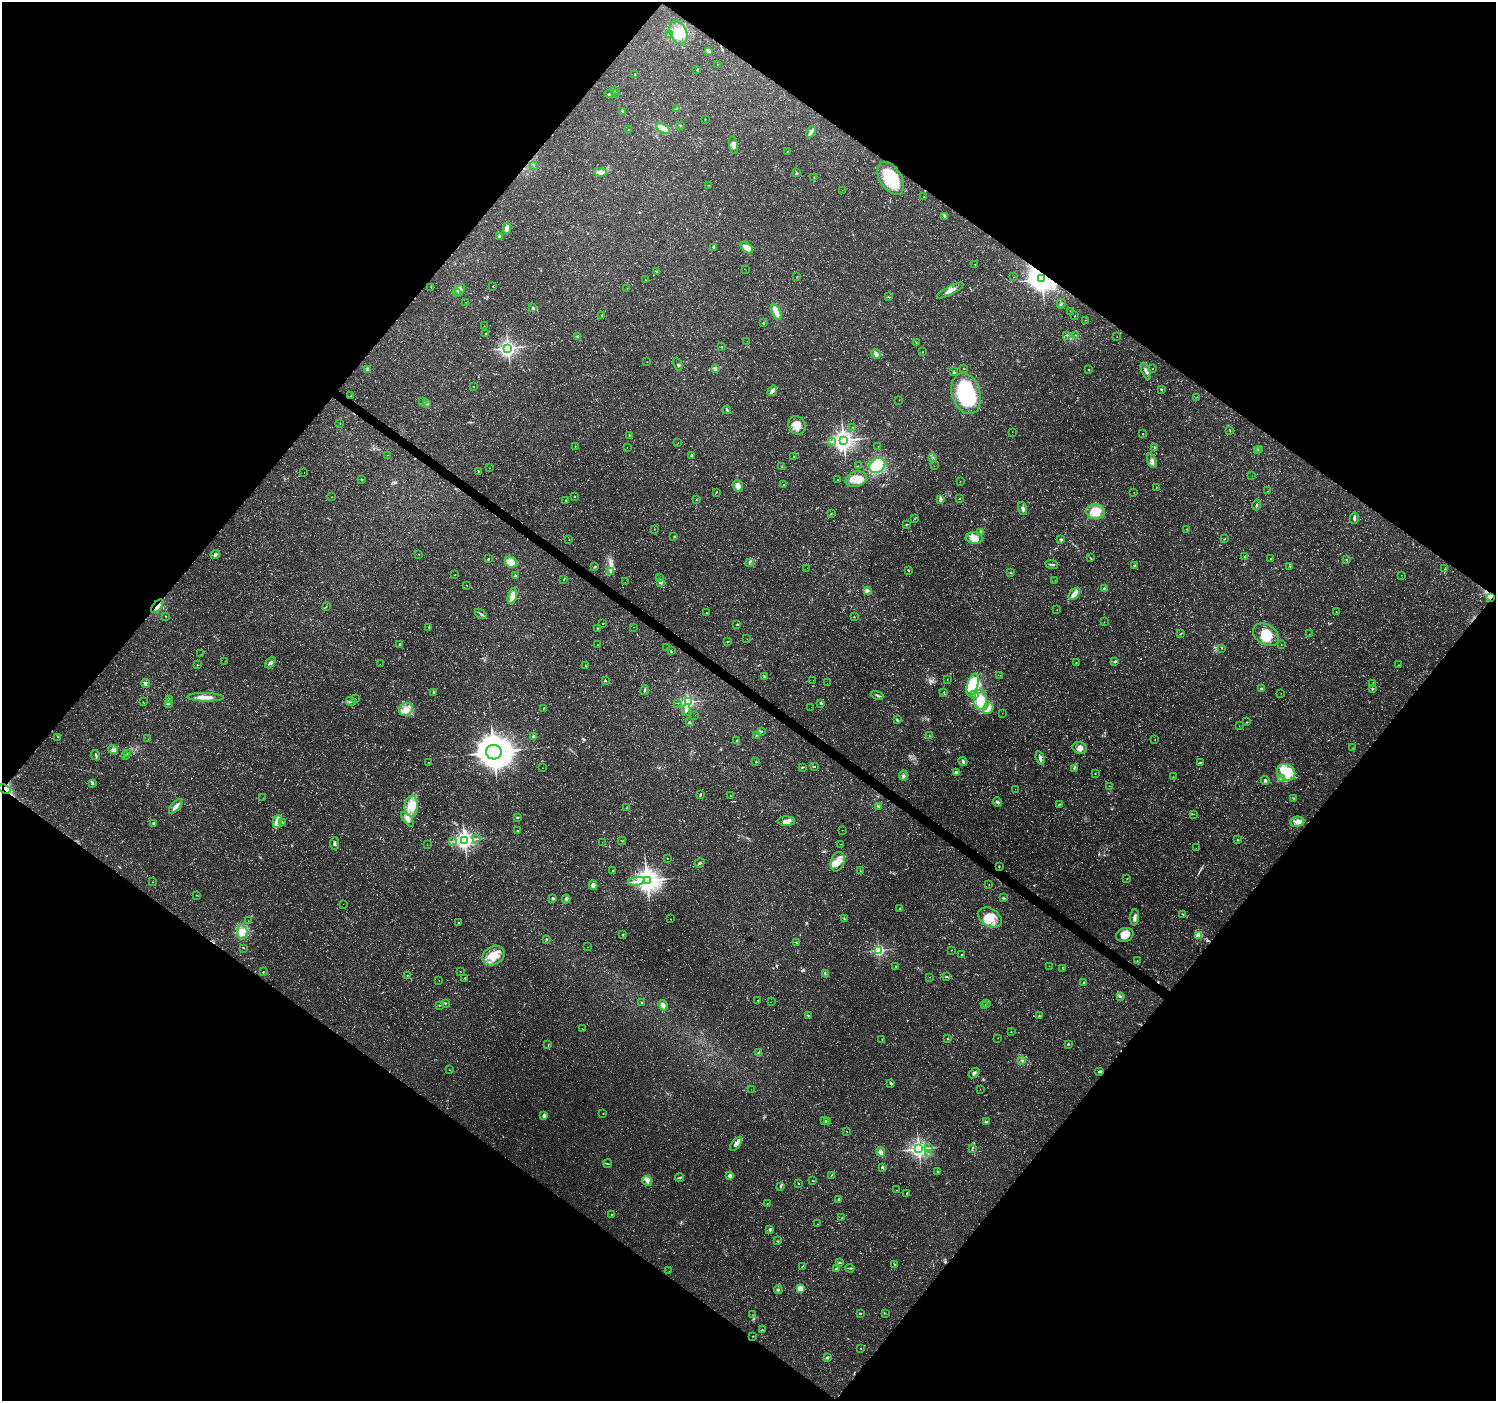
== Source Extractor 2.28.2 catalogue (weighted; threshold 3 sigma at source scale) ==
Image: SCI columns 1-5974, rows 177-5770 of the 5980 x 6015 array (HDU 1 of 3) = the unmasked area's bounding box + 8 px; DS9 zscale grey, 4 x 4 block average (1 PNG px = mean of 4 x 4 image px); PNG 1498 x 1403 px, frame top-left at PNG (2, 2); each listed source drawn as its Kron ellipse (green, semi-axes under 4 px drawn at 4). Shown black and unused: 50% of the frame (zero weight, under 3 of 5 exposures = <1% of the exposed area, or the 3 px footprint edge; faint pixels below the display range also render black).
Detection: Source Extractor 2.28.2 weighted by HDU 2 'WHT'. Background 0.0541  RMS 0.0028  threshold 0.0125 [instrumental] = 3 sigma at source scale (4.5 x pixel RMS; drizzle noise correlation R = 1.50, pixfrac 1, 0.0396/0.0396 arcsec/px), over >= 5 px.
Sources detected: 504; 19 too faint to see at this stretch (4 x 4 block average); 2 inside a brighter object's white glare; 8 cosmic-ray / hot-pixel residue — neither listed nor drawn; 7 coinciding with a brighter row at this scale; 32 inside a brighter listed object's ellipse — not listed separately; the other 436 listed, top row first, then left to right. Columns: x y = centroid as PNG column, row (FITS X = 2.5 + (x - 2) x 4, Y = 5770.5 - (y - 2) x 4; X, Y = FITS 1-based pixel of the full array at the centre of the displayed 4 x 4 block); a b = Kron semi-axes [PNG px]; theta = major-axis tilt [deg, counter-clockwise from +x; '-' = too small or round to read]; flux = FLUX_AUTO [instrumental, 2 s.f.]
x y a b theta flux
678 33 12 8 -64 36
670 34 2 2 - 1
708 52 3 2 - 1.5
717 64 2 2 - 0.39
697 70 2 2 - 0.82
635 74 2 2 - 0.68
615 90 2 2 - 1.5
610 94 4 2 - 2.3
615 94 2 2 - 0.37
677 109 3 2 - 2.2
623 111 3 2 - 1.7
705 119 2 2 - 0.66
680 125 3 2 - 1.4
663 128 8 4 -31 25
629 130 2 2 - 0.59
811 132 6 3 67 4.7
733 145 9 3 -81 7
787 151 2 2 - 0.57
534 165 2 2 - 0.71
600 172 6 3 -1 14
797 173 3 2 - 1.6
814 177 2 2 - 0.65
891 178 18 11 -57 79
708 185 2 2 - 0.61
842 190 2 2 - 0.3
924 197 2 2 - 1
945 217 3 2 - 2.9
507 228 5 3 - 14
499 236 2 2 - 7.3
713 247 2 2 - 7.6
747 248 7 4 -43 17
975 264 2 2 - 0.42
745 269 2 2 - 0.25
656 271 3 2 - 1.1
797 277 2 2 - 0.95
1013 277 2 2 - 0.46
1042 279 4 4 - 1600
645 280 2 2 - 0.72
493 286 2 2 - 0.59
431 287 2 2 - 0.49
627 288 2 2 - 0.45
460 290 6 2 66 3.1
950 291 15 4 28 12
457 292 2 2 - 1
888 297 2 2 - 0.54
465 302 2 2 - 0.25
1061 304 5 2 - 2.2
532 308 4 3 - 2.6
776 312 9 3 -66 24
1070 312 2 2 - 0.64
602 315 2 2 - 1.4
1075 316 3 2 - 0.7
1085 320 2 2 - 0.4
763 323 2 2 - 1.4
484 326 2 2 - 0.35
486 334 2 2 - 1.2
1067 335 2 2 - 1.4
1075 335 2 2 - 0.56
578 337 4 3 - 4.1
1116 337 2 2 - 0.29
747 341 2 2 - 0.41
916 342 3 2 - 0.92
722 347 2 2 - 0.88
508 348 3 3 - 760
922 352 2 2 - 0.9
876 354 5 3 - 7.1
647 362 2 2 - 0.44
678 364 7 2 -67 2.6
964 368 2 2 - 0.79
367 369 2 2 - 18
715 369 2 2 - 20
1153 369 2 2 - 0.78
1089 370 2 2 - 1.3
1146 371 9 2 -66 4.8
954 372 3 2 - 1.7
473 387 2 2 - 0.64
1161 389 3 2 - 1.6
772 391 5 2 - 9.8
966 394 21 14 -73 190
351 396 2 2 - 0.42
1197 397 2 2 - 0.85
899 400 2 2 - 0.21
422 402 2 2 - 0.99
427 404 4 2 - 2.2
727 410 4 2 - 1.9
340 424 2 2 - 0.34
797 425 10 8 -61 20
853 427 2 2 - 0.52
1230 430 3 2 - 1
1012 432 2 2 - 0.28
1143 434 2 2 - 1.8
629 435 2 2 - 0.67
843 440 3 3 - 1100
832 441 2 2 - 0.81
678 442 2 2 - 0.25
575 446 2 2 - 0.91
878 446 2 2 - 0.33
1154 447 3 2 - 1.4
627 448 2 2 - 1
1260 450 2 2 - 1.2
1258 451 2 2 - 18
387 455 2 2 - 0.43
691 455 2 2 - 4
794 456 2 2 - 0.53
933 457 2 2 - 0.98
1152 461 7 4 -73 6.6
858 466 2 2 - 0.49
877 466 8 7 - 81
934 466 2 2 - 0.23
781 467 3 2 - 0.63
490 468 2 2 - 0.39
479 471 3 2 - 1.3
304 472 2 2 - 2
1252 476 2 2 - 0.31
361 479 3 2 - 1.1
856 479 11 7 17 20
838 480 2 2 - 0.93
960 481 2 2 - 0.36
784 484 2 2 - 1
738 486 6 5 - 9
1156 487 2 2 - 0.44
1268 491 2 2 - 0.58
716 492 3 2 - 0.9
1134 493 2 2 - 0.4
574 496 2 2 - 2.6
331 497 2 2 - 0.49
697 499 2 2 - 1
941 499 4 2 - 5.3
959 499 2 2 - 0.98
566 500 2 2 - 1.3
1257 505 5 2 - 2.6
1023 509 7 3 -70 5.3
1095 512 9 7 -10 29
831 514 2 2 - 0.88
915 518 3 2 - 0.86
1354 518 6 2 89 5.1
906 524 2 2 - 1.5
654 529 2 2 - 0.63
1186 529 2 2 - 0.64
980 533 3 2 - 1.8
674 536 2 2 - 1.1
974 538 9 6 -1 20
1224 539 2 2 - 0.71
569 540 2 2 - 0.46
1061 540 2 2 - 8.2
419 554 2 2 - 0.37
215 555 5 3 - 4.3
1245 557 4 2 - 2.9
1090 558 3 2 - 0.99
1271 558 3 2 - 1
488 559 3 2 - 1.6
1346 560 2 2 - 0.86
511 562 6 5 - 21
749 562 4 2 - 1.6
1051 564 6 2 -7 3.6
1134 565 3 2 - 1.4
1290 566 3 2 - 1
595 567 3 2 - 1.4
807 568 2 2 - 0.18
1444 569 2 2 - 0.46
908 570 3 2 - 1.6
610 572 3 2 - 2.3
1011 573 2 2 - 1.2
455 575 3 2 - 0.58
1401 575 2 2 - 0.32
515 576 2 2 - 2
660 578 2 2 - 0.91
564 580 2 2 - 0.81
1055 580 2 2 - 0.51
625 582 2 2 - 0.25
660 582 3 2 - 2.5
466 585 2 2 - 0.6
1104 589 2 2 - 14
868 590 4 2 - 2.2
1074 594 7 3 45 17
512 596 8 4 74 17
1490 598 3 2 - 2.5
157 606 8 2 51 6.7
326 606 2 2 - 0.87
1057 610 2 2 - 0.44
1336 611 2 2 - 0.42
706 613 2 2 - 0.81
481 614 6 2 -39 2.8
165 616 2 2 - 0.52
854 617 2 2 - 0.92
1104 622 2 2 - 0.46
603 624 2 2 - 1
737 624 2 2 - 1.2
429 627 3 2 - 1.2
633 627 2 2 - 0.28
598 628 2 2 - 0.91
1180 634 3 2 - 1.2
1309 634 2 2 - 0.25
1266 635 14 9 -34 41
747 639 2 2 - 0.27
727 642 2 2 - 0.42
400 644 3 2 - 2.1
598 645 2 2 - 0.43
1281 645 2 2 - 0.79
667 647 2 2 - 0.18
1222 648 2 2 - 0.97
671 651 3 2 - 1.4
201 654 2 2 - 0.3
225 661 2 2 - 0.22
1115 661 2 2 - 3.3
1076 662 2 2 - 0.74
270 663 6 3 46 4.5
380 664 2 2 - 0.23
197 665 2 2 - 0.97
1398 665 2 2 - 0.67
586 666 2 2 - 1
1000 675 2 2 - 0.31
764 677 2 2 - 2.9
947 679 2 2 - 0.51
605 680 2 2 - 1.4
813 680 2 2 - 1.1
145 683 5 4 - 3.3
827 683 2 2 - 0.19
1373 684 2 2 - 0.64
973 685 12 5 74 60
1261 688 3 2 - 1.7
1373 689 2 2 - 1.8
645 690 5 2 - 2.1
433 692 2 2 - 1
944 692 3 2 - 1.2
1281 693 2 2 - 0.33
877 695 6 2 -23 3.8
975 695 3 3 - 5.2
206 697 18 3 -1 18
355 699 2 2 - 0.37
169 700 2 2 - 8.1
980 700 10 6 88 56
351 701 5 2 - 2.6
143 702 2 2 - 0.57
688 702 2 2 - 380
168 703 2 2 - 12
678 703 2 2 - 0.26
821 703 4 2 - 2.6
811 707 2 2 - 0.28
543 708 3 2 - 1.2
406 709 7 6 - 14
988 709 6 2 50 5.4
686 710 6 3 79 4.8
1002 713 2 2 - 0.32
695 715 2 2 - 0.14
897 720 3 2 - 2
689 722 3 2 - 1.7
1247 722 2 2 - 0.75
1239 726 2 2 - 0.34
761 731 2 2 - 2
756 735 2 2 - 1.4
929 736 2 2 - 0.5
58 737 2 2 - 0.65
534 737 2 2 - 20
148 739 2 2 - 0.3
1155 740 2 2 - 0.69
736 741 2 2 - 0.86
1080 748 7 6 - 9.6
1353 748 2 2 - 0.43
113 750 5 3 - 4.2
494 752 8 7 - 3800
127 754 2 2 - 1.9
96 755 5 2 - 2.6
125 756 2 2 - 0.59
1040 758 7 2 -74 6.9
963 761 5 3 - 3.6
428 762 2 2 - 0.75
756 762 2 2 - 1.3
1200 762 2 2 - 1.5
814 766 2 2 - 0.89
802 767 4 2 - 1.3
542 768 2 2 - 0.35
1074 768 3 2 - 2.1
956 772 3 2 - 7.2
1286 772 9 8 - 27
1095 773 2 2 - 0.65
903 776 5 3 - 3.7
1173 777 2 2 - 0.62
1281 779 4 3 - 4.1
1265 780 4 3 - 3.5
92 784 4 3 - 2.5
1109 786 2 2 - 0.4
5 789 6 3 -22 5.7
1015 789 2 2 - 0.23
700 795 4 2 - 1.6
730 796 2 2 - 1.1
263 798 2 2 - 0.28
1294 798 3 2 - 1.5
997 802 5 3 - 4.2
1059 804 2 2 - 1.1
176 806 9 3 46 12
411 806 10 6 85 33
878 806 2 2 - 2.9
627 808 2 2 - 0.84
1193 814 4 2 - 1
517 817 3 2 - 1.5
407 819 9 4 -52 9.7
277 821 7 4 78 19
786 821 8 4 0 13
283 822 2 2 - 0.72
1297 822 7 5 7 10
153 824 4 2 - 2.2
842 830 2 2 - 0.34
518 831 2 2 - 1.2
476 839 3 2 - 1.1
464 840 3 3 - 910
1238 840 3 2 - 1.2
453 841 2 2 - 0.77
622 841 4 2 - 0.71
602 842 2 2 - 0.4
334 843 6 3 86 3.4
841 844 2 2 - 0.34
427 845 2 2 - 0.3
1196 848 2 2 - 0.22
667 858 2 2 - 1.3
838 862 10 6 72 17
699 863 5 2 - 2.3
999 866 2 2 - 0.86
613 870 2 2 - 1.1
860 871 2 2 - 0.78
1127 879 2 2 - 0.47
636 881 8 2 11 7.3
647 881 4 4 - 1500
152 882 2 2 - 0.71
593 885 4 4 - 9.5
989 885 2 2 - 0.7
196 895 2 2 - 0.9
553 898 2 2 - 4.3
1003 898 3 2 - 1.8
566 899 4 2 - 2.6
343 904 2 2 - 0.17
900 909 2 2 - 1.7
1183 914 2 2 - 1.4
990 917 13 8 -33 29
1134 917 8 3 85 6.6
671 919 2 2 - 0.48
844 919 3 2 - 1.7
248 921 2 2 - 0.25
458 922 2 2 - 1.2
242 932 7 5 -85 12
623 934 3 2 - 1.3
1125 935 9 6 16 20
1199 935 4 3 - 15
547 939 3 2 - 0.97
797 943 2 2 - 2.7
588 947 2 2 - 0.23
244 948 2 2 - 0.62
879 950 2 2 - 320
951 950 2 2 - 0.55
494 955 12 9 33 25
961 955 2 2 - 2.3
1137 961 2 2 - 0.54
1049 966 2 2 - 0.44
896 967 3 2 - 1
1063 968 3 2 - 2.6
460 971 2 2 - 0.37
263 972 2 2 - 1.2
825 974 2 2 - 1.5
407 975 2 2 - 0.84
929 977 2 2 - 0.57
947 977 2 2 - 0.73
465 978 3 2 - 1
439 980 2 2 - 0.35
1083 983 2 2 - 2.5
1120 996 4 2 - 1.7
758 1000 2 2 - 0.99
771 1002 2 2 - 0.23
445 1003 2 2 - 0.96
642 1003 2 2 - 1.1
986 1004 2 2 - 4.7
439 1005 2 2 - 1.1
663 1005 5 3 - 7.8
984 1006 2 2 - 0.6
808 1016 3 2 - 1.8
1039 1016 2 2 - 1
582 1028 2 2 - 0.57
1011 1032 2 2 - 0.59
998 1038 2 2 - 0.41
882 1039 2 2 - 0.55
948 1039 3 2 - 0.94
1068 1044 3 2 - 1.3
548 1045 2 2 - 0.47
759 1053 2 2 - 28
1022 1061 2 2 - 0.87
450 1070 2 2 - 0.66
1100 1072 5 2 - 3.1
974 1073 6 3 41 4.3
891 1083 3 2 - 3.1
751 1089 2 2 - 0.22
980 1089 2 2 - 0.43
603 1114 2 2 - 0.83
544 1116 3 2 - 6.6
824 1121 3 2 - 2.1
827 1121 3 2 - 2.8
986 1122 3 2 - 1.8
847 1131 2 2 - 0.42
736 1144 8 3 53 7.8
928 1148 2 2 - 0.97
972 1148 4 2 - 1.6
919 1149 3 3 - 790
881 1152 5 3 - 8.6
928 1154 2 2 - 1.1
608 1164 4 2 - 1.4
882 1167 2 2 - 9.8
937 1172 4 2 - 1.6
831 1175 2 2 - 0.61
730 1176 2 2 - 33
679 1177 4 2 - 3.3
647 1181 5 3 - 5.3
813 1181 3 2 - 1.2
799 1183 2 2 - 0.65
781 1187 3 2 - 1.7
896 1190 2 2 - 0.48
907 1193 2 2 - 1.6
839 1200 2 2 - 0.65
767 1204 2 2 - 0.56
611 1215 3 2 - 1
842 1218 2 2 - 0.79
817 1224 2 2 - 0.56
770 1230 2 2 - 14
778 1241 2 2 - 0.58
839 1263 3 2 - 1.3
895 1264 2 2 - 0.75
802 1266 3 2 - 0.77
850 1268 4 2 - 2.2
836 1269 2 2 - 19
669 1271 2 2 - 0.22
800 1289 2 2 - 76
778 1290 4 2 - 2.3
885 1313 3 2 - 0.83
860 1314 3 2 - 1.8
753 1315 2 2 - 0.65
762 1330 2 2 - 0.93
753 1336 2 2 - 0.87
861 1348 2 2 - 1.3
827 1358 2 2 - 4.3
Overlapping masked pixels (flux is a lower limit): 6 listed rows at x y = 891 178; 1042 279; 1490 598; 157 606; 5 789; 999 866
Diffuse or blended objects may show on this block-average render without a row.